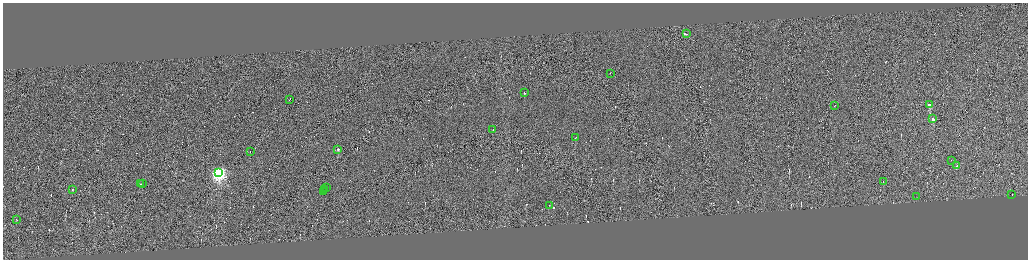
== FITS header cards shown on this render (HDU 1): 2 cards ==
NAXIS1  =                 4101
NAXIS2  =                 1029

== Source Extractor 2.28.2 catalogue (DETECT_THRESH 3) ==
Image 4101 x 1029 px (HDU 1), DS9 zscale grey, zoomed out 1/4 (1 PNG px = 4 x 4 image px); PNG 1030 x 262 px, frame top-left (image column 3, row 1029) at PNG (3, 3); each listed source drawn as its Kron ellipse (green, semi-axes under 4 px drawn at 4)
Background 0.0473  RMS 4.2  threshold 12.6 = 3 sigma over >= 5 px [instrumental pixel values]
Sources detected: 307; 282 cannot appear on this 1/4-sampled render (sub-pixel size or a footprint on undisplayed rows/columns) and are neither listed nor drawn; the other 25 listed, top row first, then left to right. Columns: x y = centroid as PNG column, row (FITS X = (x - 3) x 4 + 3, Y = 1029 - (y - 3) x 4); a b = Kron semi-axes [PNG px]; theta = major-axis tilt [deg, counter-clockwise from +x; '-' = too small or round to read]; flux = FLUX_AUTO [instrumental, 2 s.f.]
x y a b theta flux
686 34 2 1 - 24000
610 74 2 1 - 15000
524 93 2 1 - 5500
290 100 3 1 - 22000
929 105 2 2 - 66000
834 106 2 1 - 16000
933 119 2 2 - 34000
493 130 2 1 - 28000
575 138 2 1 - 17000
338 150 2 2 - 15000
250 152 2 1 - 12000
951 161 2 1 - 8400
957 166 2 1 - 9500
219 173 4 3 - 780000
883 182 2 1 - 2900
141 184 2 1 - 17000
142 184 2 1 - 12000
327 188 3 1 - 28000
73 190 2 1 - 24000
325 190 3 1 - 20000
324 192 3 1 - 22000
1012 195 2 1 - 3000
917 197 2 1 - 7600
549 206 2 1 - 12000
16 220 2 1 - 43000
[282 sub-pixel or undisplayed-footprint detections neither listed nor drawn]